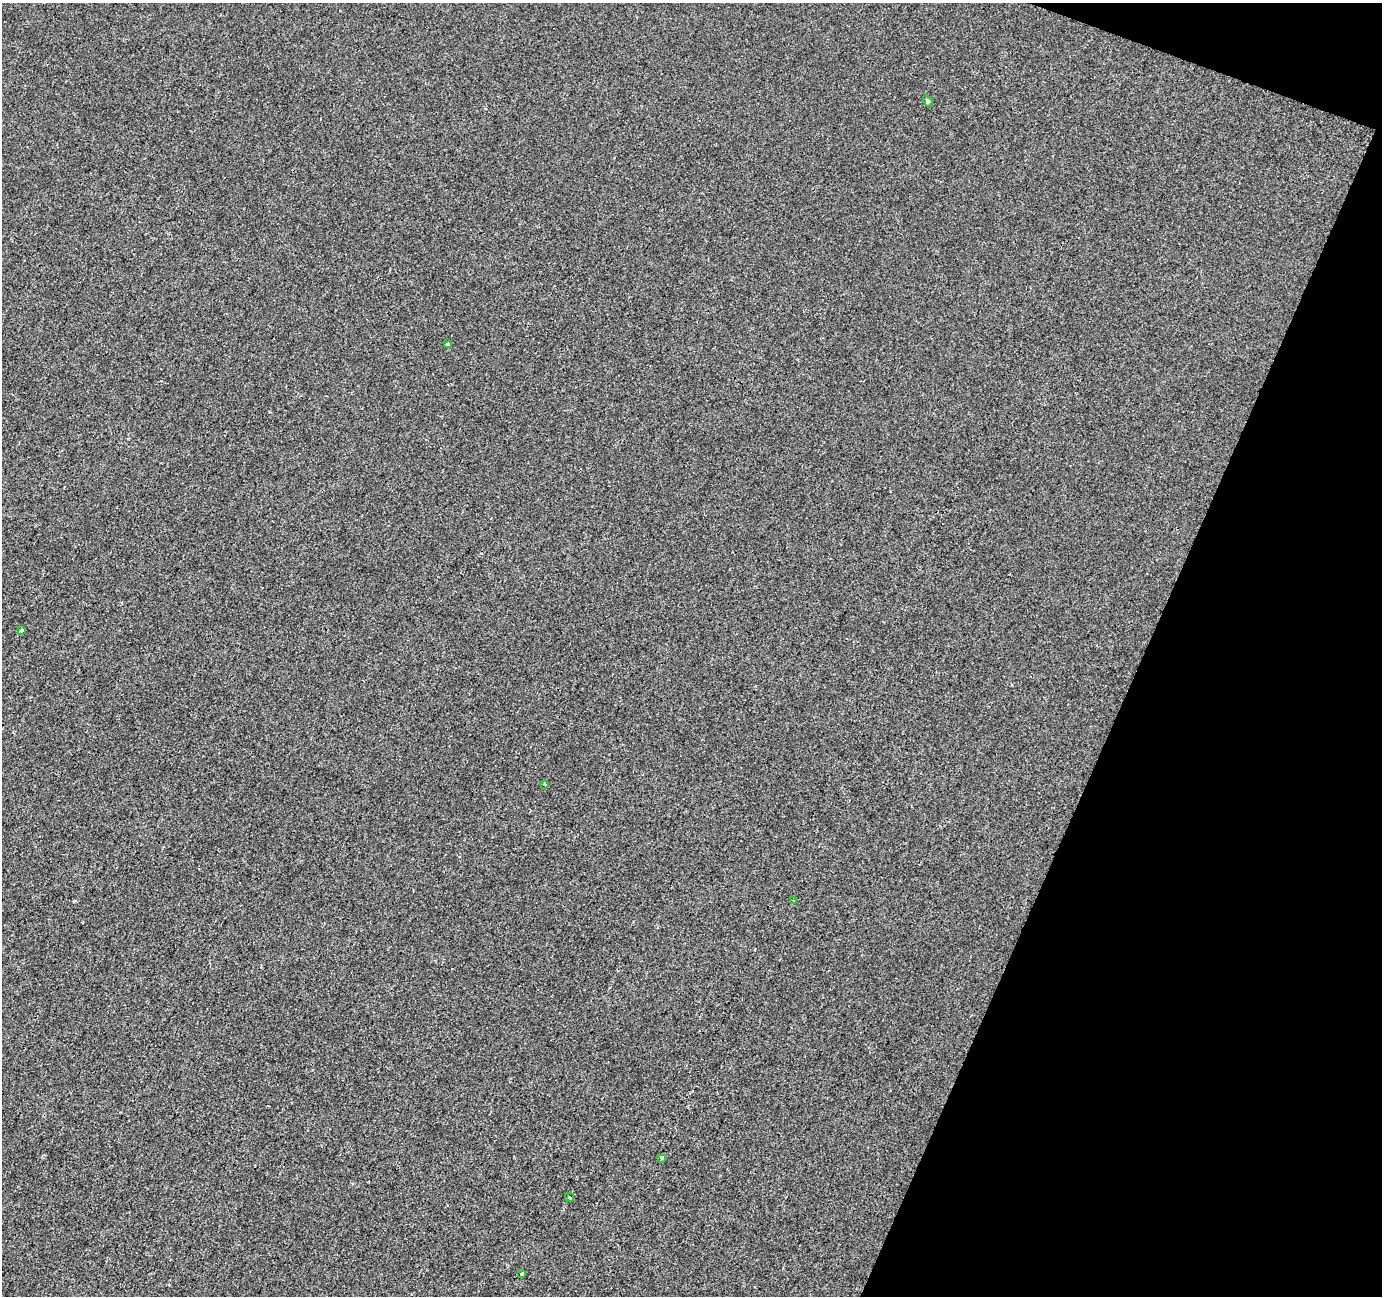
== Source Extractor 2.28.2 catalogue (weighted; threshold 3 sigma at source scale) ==
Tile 8 of 4 x 4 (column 4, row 2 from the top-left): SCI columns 4148-5527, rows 2865-4158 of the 5527 x 5664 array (HDU 1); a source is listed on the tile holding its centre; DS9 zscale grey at full resolution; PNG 1384 x 1298 px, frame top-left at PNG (2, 3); each listed source drawn as its Kron ellipse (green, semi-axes under 4 px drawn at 4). Shown black and unused: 19% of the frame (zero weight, under 2 of 3 exposures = <1% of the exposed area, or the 3 px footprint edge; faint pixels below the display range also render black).
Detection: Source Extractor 2.28.2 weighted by HDU 2 'WHT'; one run over the whole footprint, this tile lists its part. Background -3.70e-04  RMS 0.0045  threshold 0.0202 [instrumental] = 3 sigma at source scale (4.5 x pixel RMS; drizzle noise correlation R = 1.50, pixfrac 1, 0.0396/0.0396 arcsec/px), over >= 5 px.
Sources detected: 8; all 8 listed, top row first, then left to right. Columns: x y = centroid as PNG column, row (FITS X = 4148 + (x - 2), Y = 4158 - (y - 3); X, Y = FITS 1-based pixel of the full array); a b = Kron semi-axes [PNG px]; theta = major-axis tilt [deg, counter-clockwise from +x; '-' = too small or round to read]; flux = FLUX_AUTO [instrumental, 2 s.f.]
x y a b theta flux
928 101 6 4 -62 0.7
448 344 3 3 - 0.93
21 630 3 3 - 2.8
545 784 4 3 - 0.54
793 901 4 2 - 0.38
662 1158 4 3 - 0.8
569 1197 4 2 - 0.47
522 1274 3 3 - 2.5